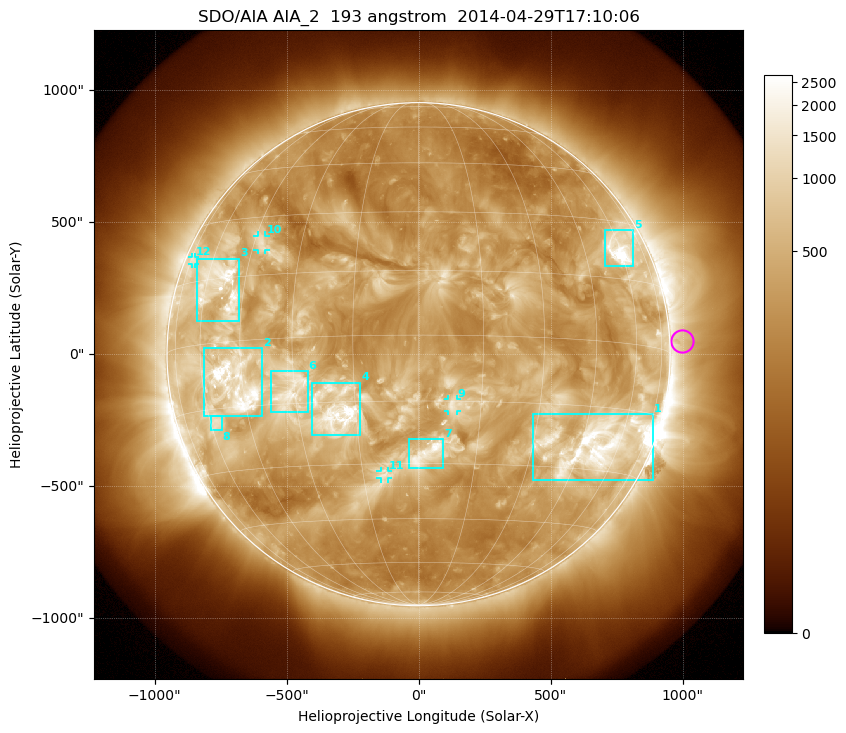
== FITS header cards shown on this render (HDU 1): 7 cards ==
TELESCOP= 'SDO/AIA'
INSTRUME= 'AIA_2'
WAVELNTH=                  193
WAVEUNIT= 'angstrom'
DATE-OBS= '2014-04-29T17:10:06.84'
CTYPE1  = 'HPLN-TAN'
CTYPE2  = 'HPLT-TAN'

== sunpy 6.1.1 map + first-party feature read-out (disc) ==
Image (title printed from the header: SDO/AIA AIA_2  193 angstrom  2014-04-29T17:10:06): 1024 x 1024 px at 2.4 arcsec/px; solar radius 953 arcsec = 397 px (full disc in frame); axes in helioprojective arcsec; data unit not stated in the header (colour bar unlabelled)
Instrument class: DISC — disc imager (sunpy class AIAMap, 193 A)
Bright regions (active regions / flare kernels): reference = the median radial profile (limb darkening/brightening removed); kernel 9 px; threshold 5 sigma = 827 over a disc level ~317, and >= 1.15x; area >= 12 px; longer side >= 10 px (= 24 arcsec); searched inside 0.97 R_sun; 12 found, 12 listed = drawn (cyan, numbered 1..; 4 of them under ~33 arcsec drawn as corner ticks so the feature stays visible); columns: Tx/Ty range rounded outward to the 5 arcsec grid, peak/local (2 s.f.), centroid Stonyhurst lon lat
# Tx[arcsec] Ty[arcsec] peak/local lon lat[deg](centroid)
1 430..890 -475..-225 11 +51 -24
2 -815..-590 -235..25 13 -47 -10
3 -840..-680 125..365 9.7 -54 +13
4 -405..-220 -305..-105 8.5 -20 -17
5 705..815 330..470 14 +59 +22
6 -560..-420 -220..-65 4.6 -31 -12
7 -35..95 -430..-320 6.1 +2 -27
8 -785..-745 -290..-230 4.5 -58 -18
9 110..145 -215..-170 5.1 +8 -16
10 -610..-580 395..450 4.7 -43 +23
11 -145..-115 -470..-445 3.3 -9 -33
12 -860..-845 340..370 3.5 -72 +20
Off-limb structures (1.02-1.3 R_sun): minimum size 162 px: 2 found; the strongest spans PA ~215..305 deg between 1.02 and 1.3 R_sun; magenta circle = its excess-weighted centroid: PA ~275 deg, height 1.05 R_sun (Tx ~1000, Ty ~50 arcsec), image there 1.5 x the reference